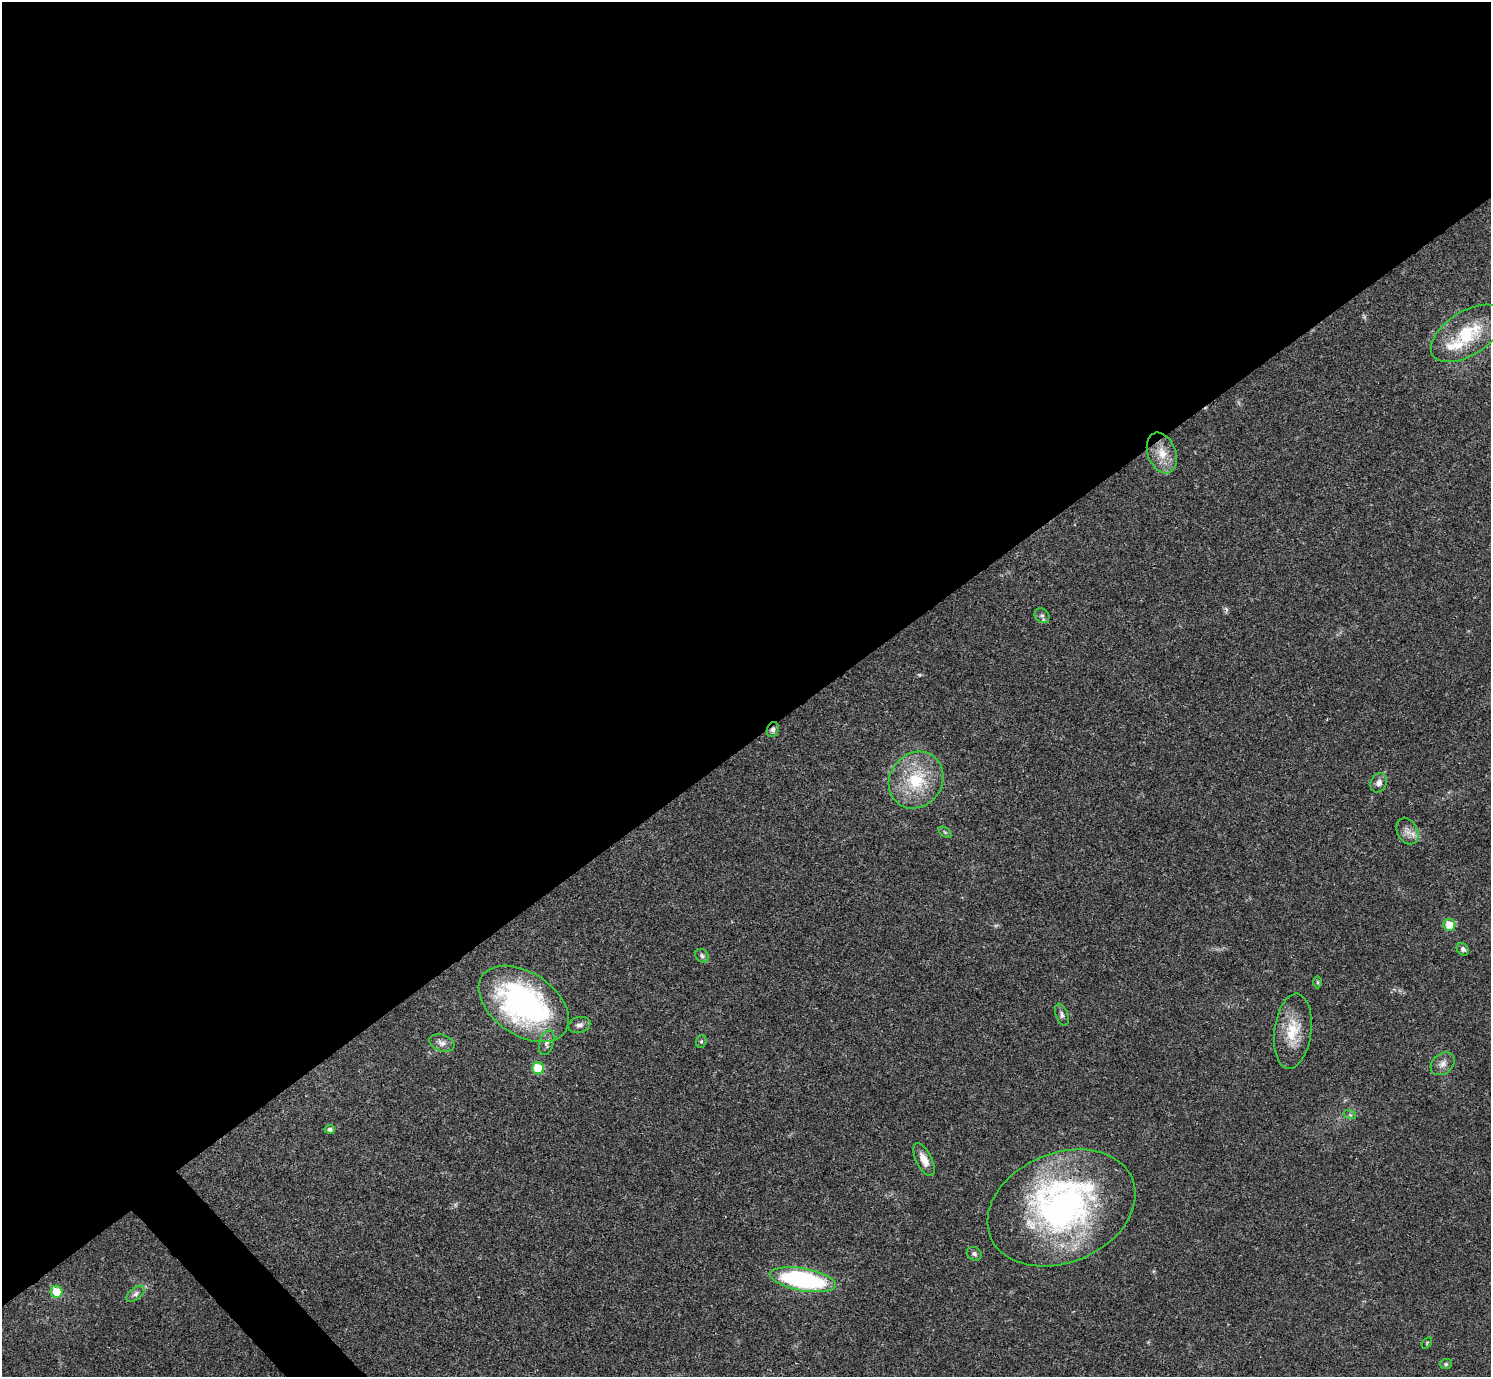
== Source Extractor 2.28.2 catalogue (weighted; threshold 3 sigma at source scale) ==
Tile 2 of 4 x 4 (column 2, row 1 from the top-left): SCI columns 1491-2979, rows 4285-5659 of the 5961 x 5958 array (HDU 1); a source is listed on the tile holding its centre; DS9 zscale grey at full resolution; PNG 1493 x 1379 px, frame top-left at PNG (2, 2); each listed source drawn as its Kron ellipse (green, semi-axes under 4 px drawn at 4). Shown black and unused: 55% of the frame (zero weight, under 3 of 4 exposures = <1% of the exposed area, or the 3 px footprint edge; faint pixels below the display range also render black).
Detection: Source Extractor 2.28.2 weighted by HDU 2 'WHT'; one run over the whole footprint, this tile lists its part. Background 0.0209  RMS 0.0022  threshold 0.01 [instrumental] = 3 sigma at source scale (4.5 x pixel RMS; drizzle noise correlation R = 1.50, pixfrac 1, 0.05/0.05 arcsec/px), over >= 5 px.
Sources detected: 36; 1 too faint to see at this stretch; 1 cosmic-ray / hot-pixel residue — neither listed nor drawn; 3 inside a brighter listed object's ellipse — not listed separately; the other 31 listed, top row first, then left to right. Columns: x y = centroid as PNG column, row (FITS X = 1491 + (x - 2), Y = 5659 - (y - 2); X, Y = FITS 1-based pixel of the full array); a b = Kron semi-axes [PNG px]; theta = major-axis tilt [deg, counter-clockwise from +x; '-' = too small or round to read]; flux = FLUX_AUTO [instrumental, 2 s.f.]
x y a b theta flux
1467 333 41 22 32 13
1162 453 21 14 -69 4.2
1042 616 8 6 -47 0.61
773 729 7 6 - 0.7
916 780 29 26 53 12
1379 783 10 8 66 1.1
1407 831 14 10 -62 1.7
945 832 7 3 -37 0.31
1449 925 6 6 - 4.3
1463 949 7 5 -45 0.61
702 956 7 6 - 0.56
1317 982 6 4 -89 0.3
524 1004 50 31 -34 58
1062 1015 11 6 -70 0.66
579 1025 11 8 16 1
1293 1031 38 18 83 7.1
701 1041 6 5 - 0.38
442 1043 13 8 -20 1.3
547 1043 13 7 72 1
1443 1064 13 10 39 1.5
538 1068 6 6 - 8.6
1350 1115 6 4 -19 0.3
330 1129 5 4 - 0.76
924 1160 18 8 -63 2.3
1061 1208 77 55 22 74
974 1254 8 6 -33 0.61
803 1280 33 11 -10 36
56 1292 6 5 - 5.3
135 1294 10 5 38 0.78
1427 1343 6 3 54 0.23
1446 1364 6 5 - 0.36
Overlapping masked pixels (flux is a lower limit): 1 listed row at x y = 773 729